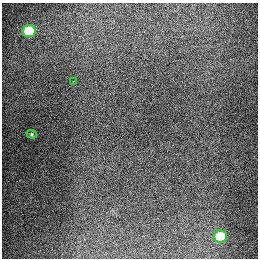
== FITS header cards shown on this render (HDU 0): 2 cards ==
NAXIS1  =                  256
NAXIS2  =                  256

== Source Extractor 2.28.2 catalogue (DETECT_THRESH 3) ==
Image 256 x 256 px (HDU 0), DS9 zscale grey, 1 PNG px = 1 image px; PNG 260 x 260 px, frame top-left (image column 1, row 256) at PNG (2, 3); each listed source drawn as its Kron ellipse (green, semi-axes under 4 px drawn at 4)
Background 1280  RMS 26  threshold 78.8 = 3 sigma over >= 5 px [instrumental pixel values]
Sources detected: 4; all 4 listed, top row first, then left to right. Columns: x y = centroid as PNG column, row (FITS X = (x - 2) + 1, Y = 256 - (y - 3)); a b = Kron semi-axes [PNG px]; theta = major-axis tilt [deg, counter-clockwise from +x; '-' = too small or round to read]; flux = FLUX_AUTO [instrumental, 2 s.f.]
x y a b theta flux
29 31 6 6 - 86000
73 81 3 2 - 1300
32 134 5 4 - 2000
220 236 6 6 - 65000